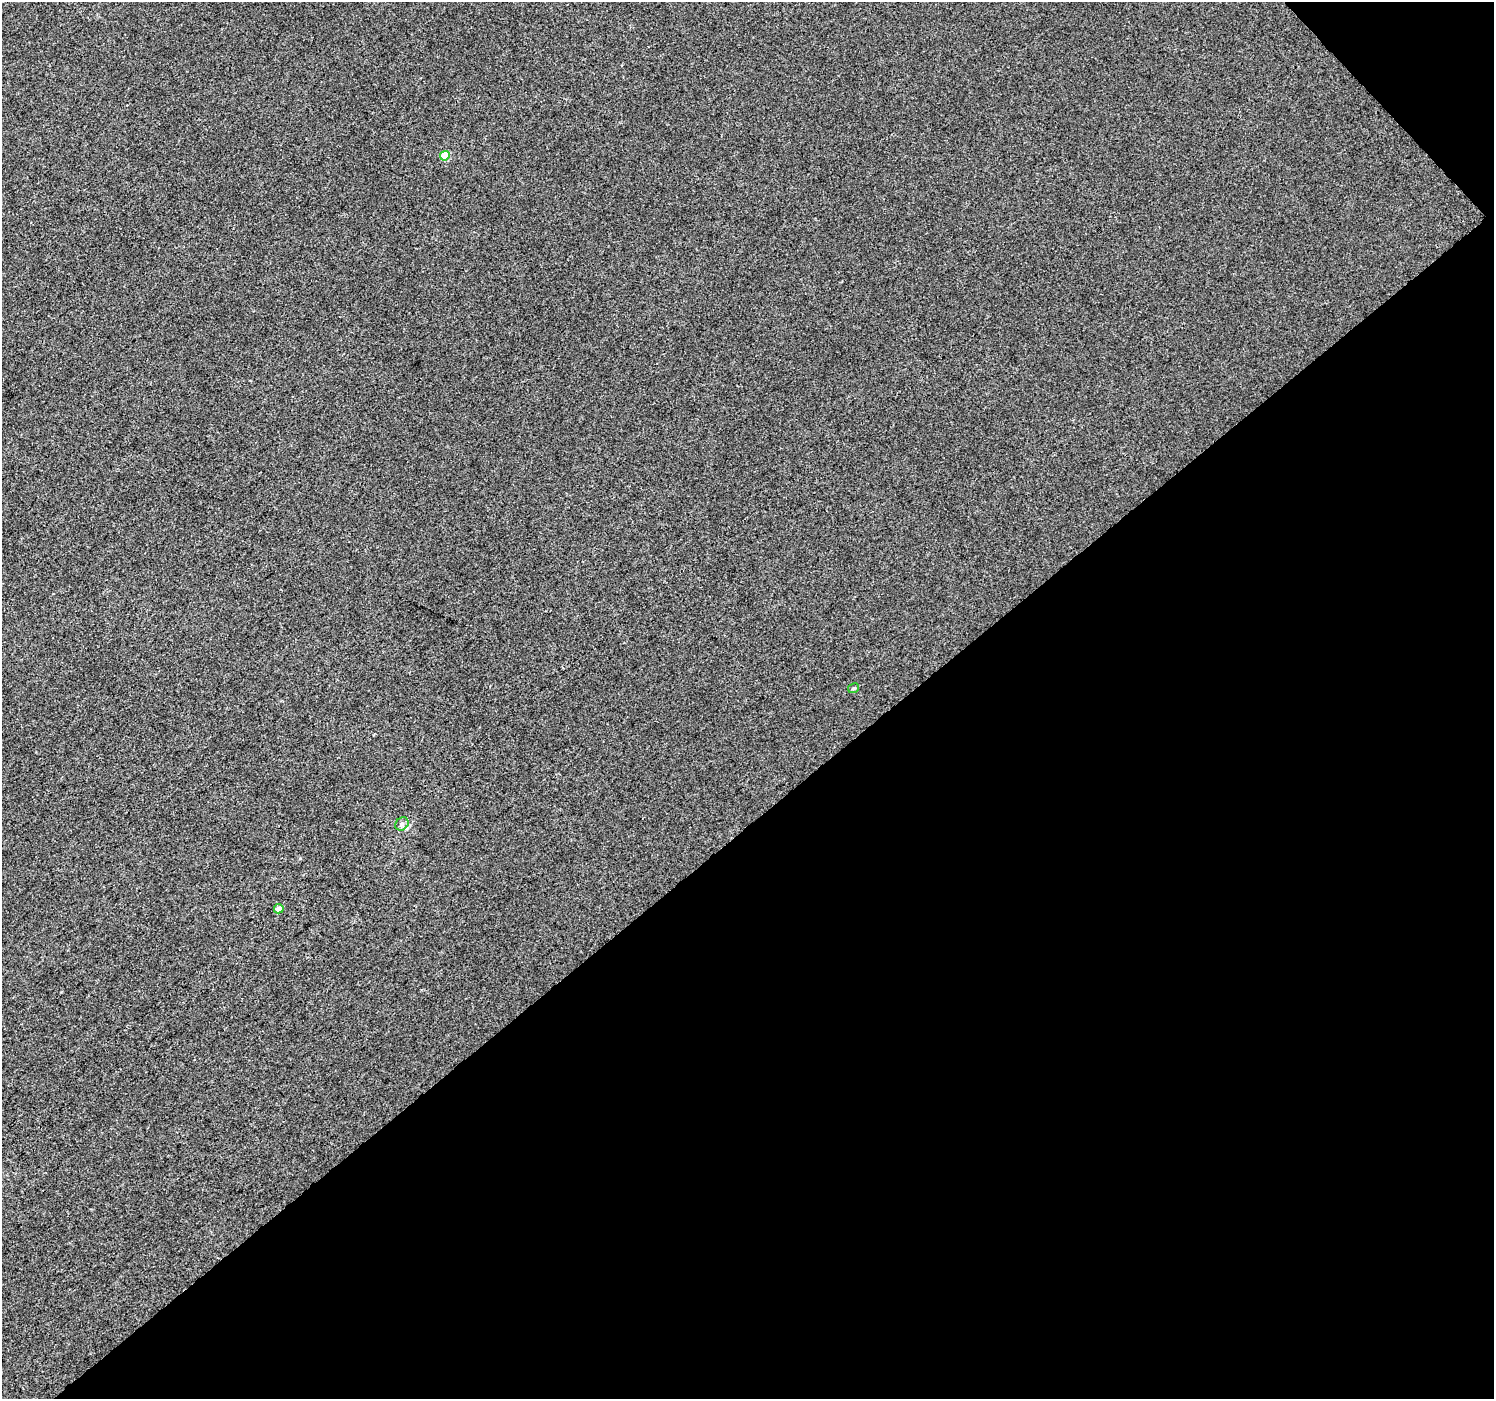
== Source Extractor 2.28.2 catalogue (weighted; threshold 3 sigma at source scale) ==
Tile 12 of 4 x 4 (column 4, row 3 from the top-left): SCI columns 4529-6020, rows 1649-3045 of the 6066 x 6027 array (HDU 1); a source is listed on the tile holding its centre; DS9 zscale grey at full resolution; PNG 1496 x 1401 px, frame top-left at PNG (2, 2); each listed source drawn as its Kron ellipse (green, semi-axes under 4 px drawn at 4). Shown black and unused: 42% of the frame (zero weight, under 3 of 4 exposures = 5% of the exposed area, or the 3 px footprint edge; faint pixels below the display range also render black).
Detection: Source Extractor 2.28.2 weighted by HDU 2 'WHT'; one run over the whole footprint, this tile lists its part. Background -8.82e-04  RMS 0.0046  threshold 0.0208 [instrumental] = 3 sigma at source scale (4.5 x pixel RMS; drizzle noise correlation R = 1.50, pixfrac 1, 0.0396/0.0396 arcsec/px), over >= 5 px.
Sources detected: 4; all 4 listed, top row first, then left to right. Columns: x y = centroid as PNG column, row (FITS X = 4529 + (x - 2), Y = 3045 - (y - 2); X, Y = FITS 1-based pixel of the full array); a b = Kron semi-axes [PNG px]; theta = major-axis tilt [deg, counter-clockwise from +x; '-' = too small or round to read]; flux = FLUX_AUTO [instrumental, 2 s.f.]
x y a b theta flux
445 156 5 4 - 11
853 688 6 4 28 0.85
402 824 7 6 - 1.3
279 909 5 4 - 3.3